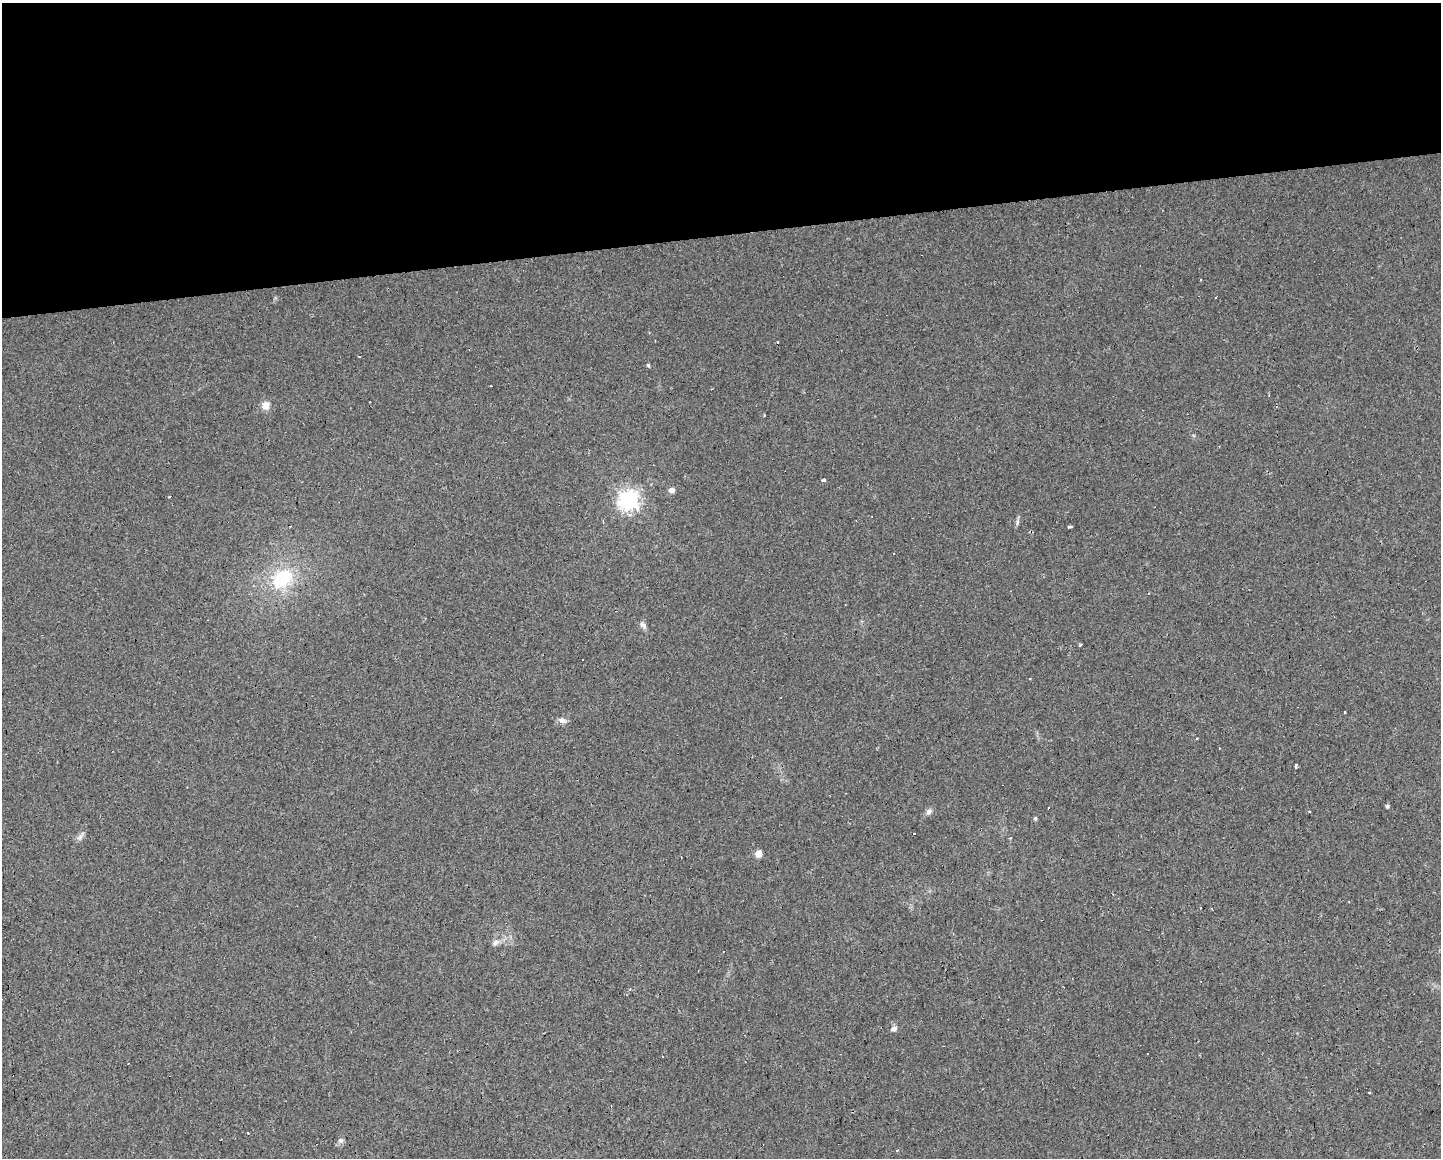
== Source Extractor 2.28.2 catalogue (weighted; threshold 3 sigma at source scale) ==
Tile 2 of 3 x 4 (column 2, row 1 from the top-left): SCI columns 1458-2896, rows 3471-4626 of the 4387 x 4755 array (HDU 1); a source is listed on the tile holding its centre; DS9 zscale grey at full resolution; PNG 1443 x 1160 px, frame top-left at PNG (2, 3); no overlay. Shown black and unused: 20% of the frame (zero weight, under 2 of 3 exposures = <1% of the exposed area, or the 3 px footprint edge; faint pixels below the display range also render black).
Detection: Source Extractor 2.28.2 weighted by HDU 2 'WHT'; one run over the whole footprint, this tile lists its part. Background 0.0171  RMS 0.006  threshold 0.027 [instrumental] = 3 sigma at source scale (4.5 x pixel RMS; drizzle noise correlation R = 1.50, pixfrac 1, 0.0396/0.0396 arcsec/px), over >= 5 px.
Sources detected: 44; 14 cosmic-ray / hot-pixel residue — not listed; the other 30 listed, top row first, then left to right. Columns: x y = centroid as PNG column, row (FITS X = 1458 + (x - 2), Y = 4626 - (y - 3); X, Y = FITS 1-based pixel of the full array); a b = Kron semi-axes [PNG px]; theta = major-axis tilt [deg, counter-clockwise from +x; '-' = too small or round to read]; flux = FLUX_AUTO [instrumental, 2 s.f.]
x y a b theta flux
648 365 4 4 - 0.93
266 405 11 10 - 4.4
823 480 4 3 - 3
672 490 5 5 - 3.9
629 500 7 7 - 330
603 522 4 3 - 0.72
1017 523 9 5 65 1.4
1070 527 4 3 - 2.4
282 579 30 21 39 33
643 625 12 6 -56 2.1
1080 645 3 3 - 1.3
583 660 3 2 - 0.61
1029 679 3 3 - 0.54
1344 712 3 3 - 0.81
562 720 10 7 -13 2.7
1197 738 3 2 - 0.49
1295 766 4 3 - 4.2
1387 806 4 4 - 1.1
929 812 8 7 - 2.1
1035 818 4 4 - 0.96
80 837 11 7 65 2.2
759 854 5 5 - 11
496 943 10 6 31 2.3
894 1028 7 6 - 2.1
663 1057 3 2 - 0.51
128 1064 2 2 - 0.59
1369 1093 3 3 - 1.2
248 1133 3 2 - 1.7
340 1141 7 7 - 1.7
897 1150 4 3 - 0.48